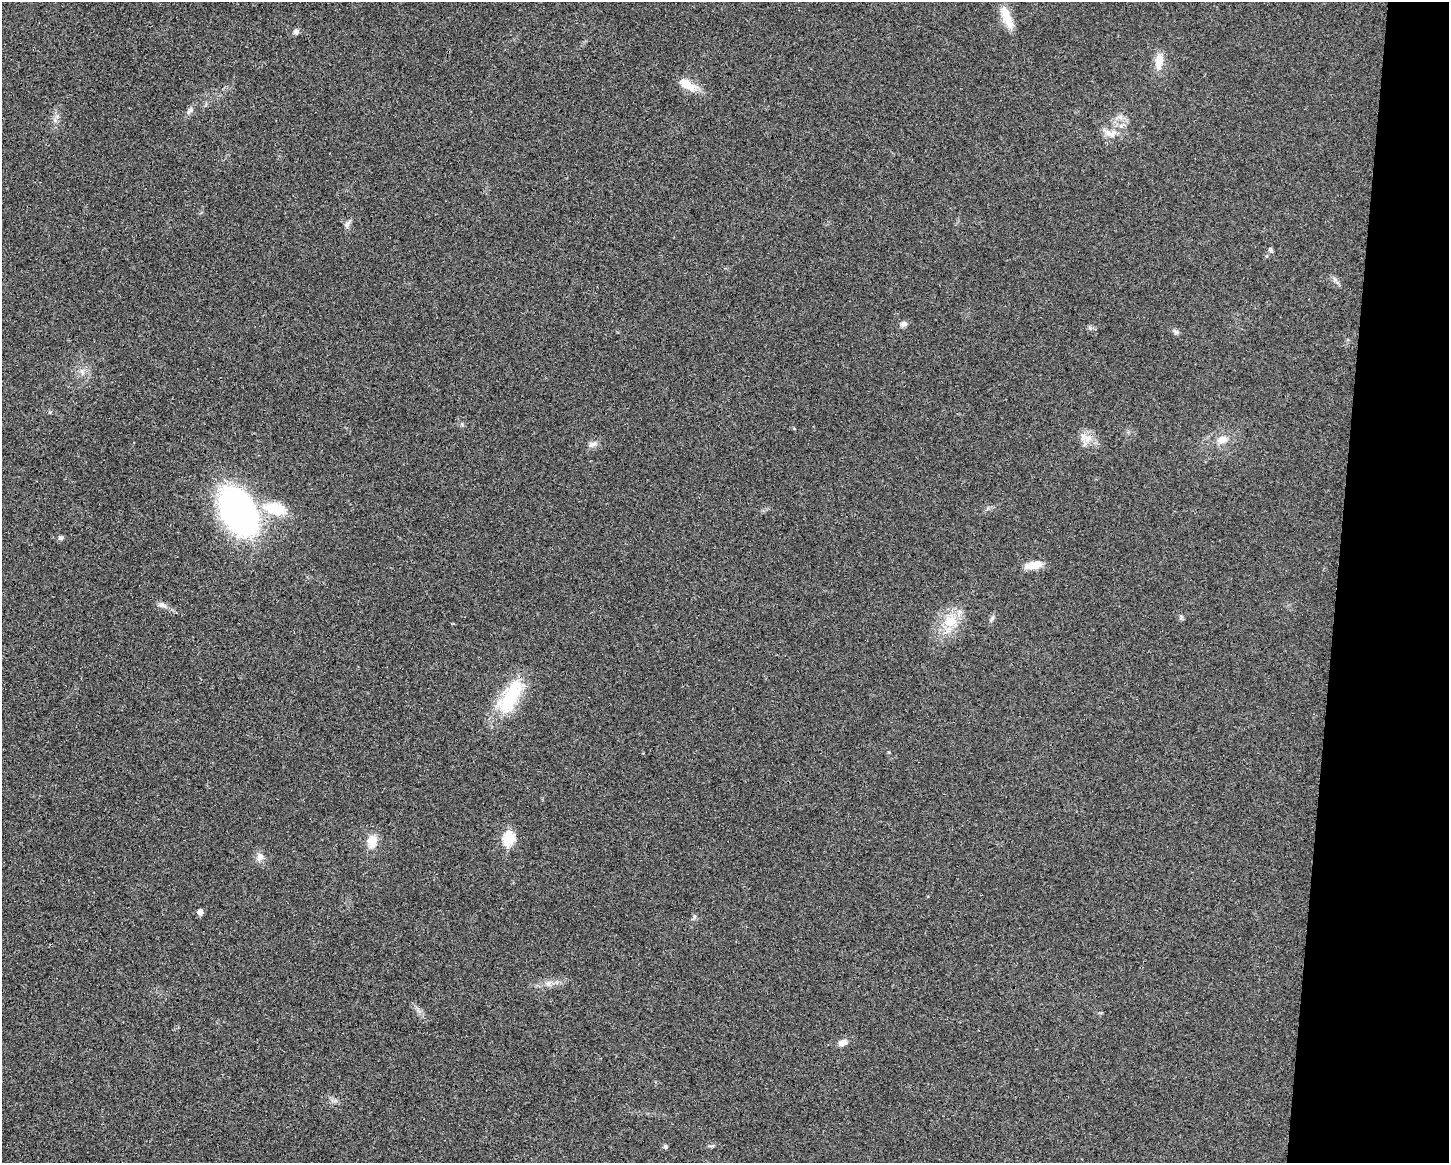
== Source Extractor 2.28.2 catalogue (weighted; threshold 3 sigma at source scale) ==
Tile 6 of 3 x 4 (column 3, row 2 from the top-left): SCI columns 3119-4565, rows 2357-3517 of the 4705 x 4716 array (HDU 1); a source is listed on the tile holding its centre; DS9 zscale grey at full resolution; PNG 1451 x 1165 px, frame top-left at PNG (2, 2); no overlay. Shown black and unused: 8% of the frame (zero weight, under 3 of 4 exposures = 3% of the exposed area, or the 3 px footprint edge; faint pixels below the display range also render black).
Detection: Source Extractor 2.28.2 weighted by HDU 2 'WHT'; one run over the whole footprint, this tile lists its part. Background 0.0234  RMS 0.0057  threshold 0.0255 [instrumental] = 3 sigma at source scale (4.5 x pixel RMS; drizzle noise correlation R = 1.50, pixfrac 1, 0.05/0.05 arcsec/px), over >= 5 px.
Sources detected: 27; all 27 listed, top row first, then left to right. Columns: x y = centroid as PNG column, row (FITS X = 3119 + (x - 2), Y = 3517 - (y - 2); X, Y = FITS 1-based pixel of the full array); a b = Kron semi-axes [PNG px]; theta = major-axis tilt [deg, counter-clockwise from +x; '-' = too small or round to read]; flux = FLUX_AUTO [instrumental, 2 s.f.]
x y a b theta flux
1007 17 31 10 -69 8.2
296 32 7 6 - 1.7
1159 61 18 10 82 7.1
687 84 23 11 -34 8
191 110 7 4 89 1.2
1110 134 19 10 -10 5.4
347 224 9 5 65 1.6
1270 250 8 4 -53 0.99
904 324 9 7 5 1.8
1176 332 6 6 - 1.2
1088 438 9 6 61 3.2
1223 439 14 9 19 4.8
593 444 11 7 13 2.4
275 509 29 16 -13 18
239 512 46 30 -57 150
61 538 6 6 - 1.1
1033 565 20 9 10 6.8
162 605 11 7 -23 2.3
992 618 9 4 65 1.2
950 621 19 15 16 12
510 697 52 19 60 29
509 838 7 6 - 40
372 841 12 9 75 8.5
260 857 10 9 - 3.2
200 912 5 5 - 2.9
842 1043 10 7 26 3
665 1146 5 5 - 1.2
Unlisted compact peaks at least as high as the median listed source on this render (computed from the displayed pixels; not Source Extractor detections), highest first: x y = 1090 328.